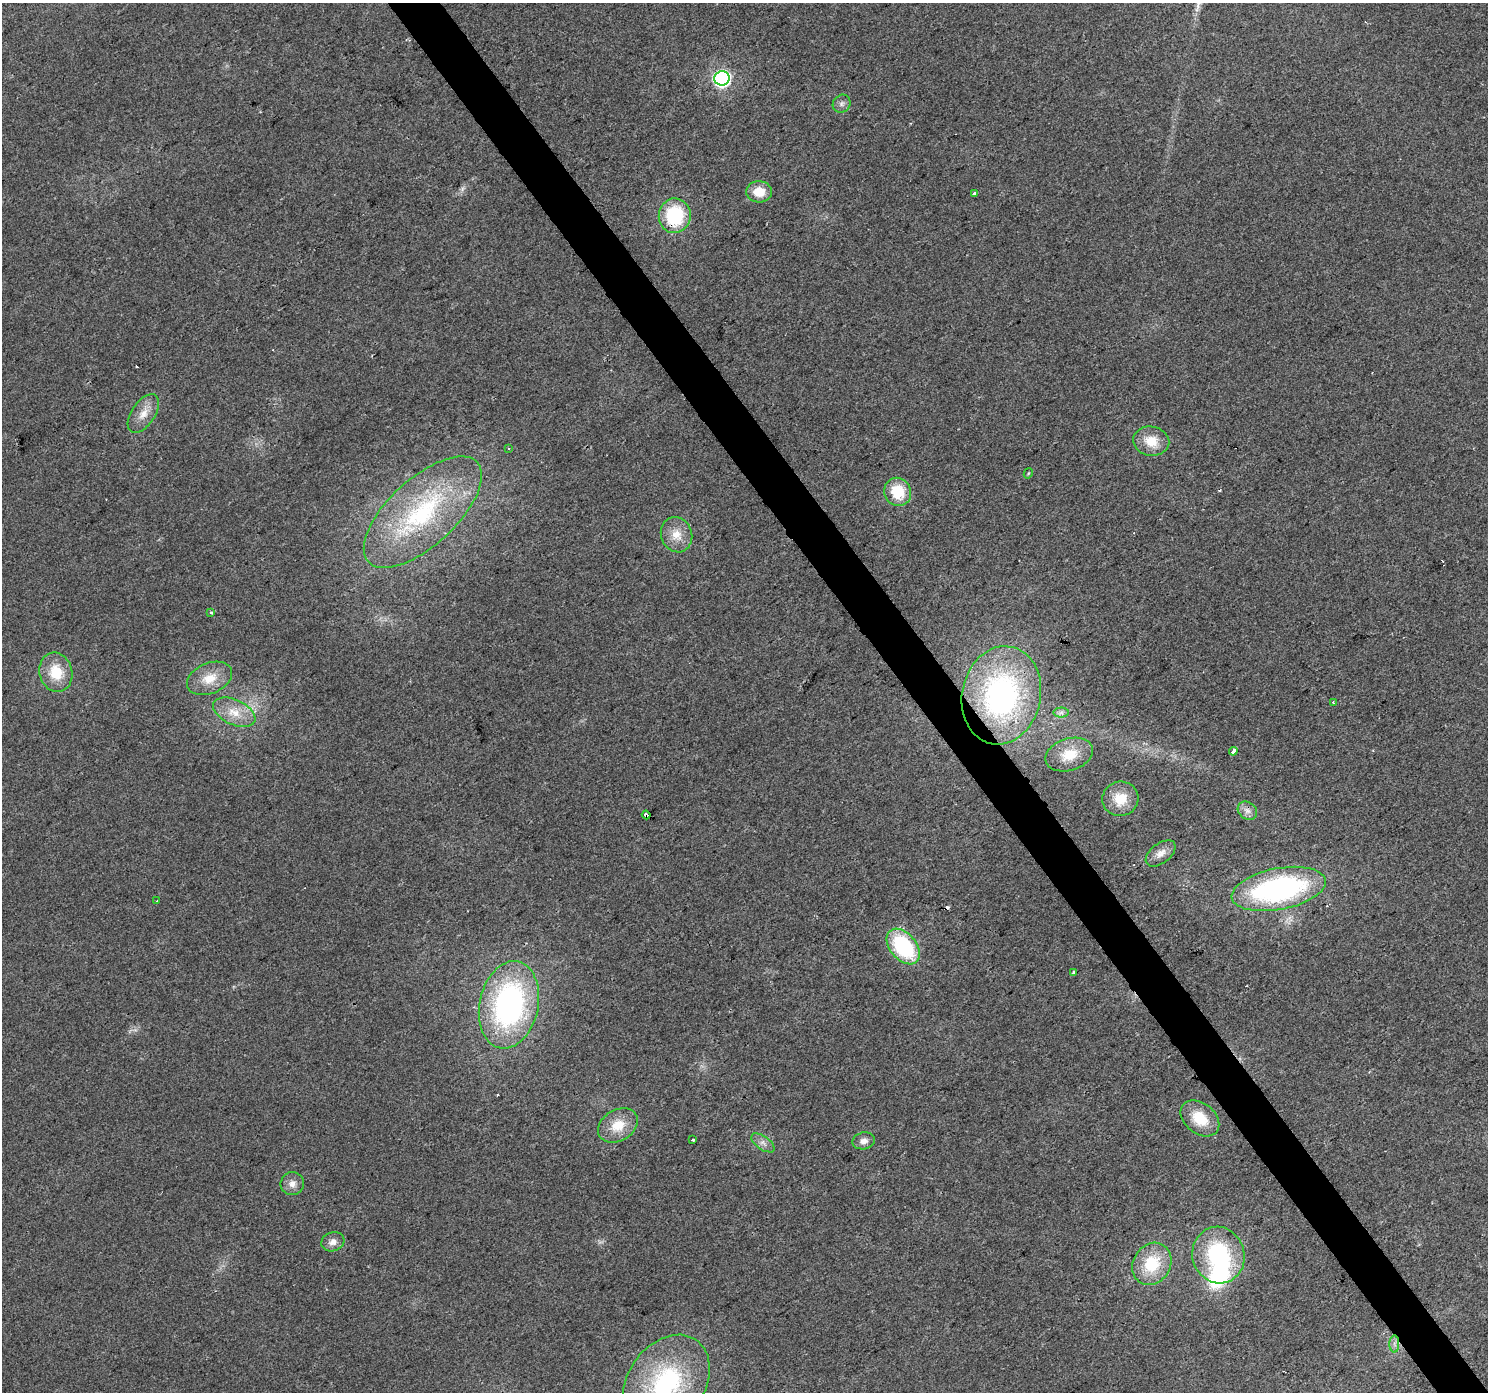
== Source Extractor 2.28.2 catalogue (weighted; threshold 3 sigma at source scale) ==
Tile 6 of 4 x 4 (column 2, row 2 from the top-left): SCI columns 1490-2975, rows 2968-4357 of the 5947 x 5874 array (HDU 1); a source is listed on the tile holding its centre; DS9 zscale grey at full resolution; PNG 1490 x 1394 px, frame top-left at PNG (2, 3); each listed source drawn as its Kron ellipse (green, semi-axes under 4 px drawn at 4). Shown black and unused: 3% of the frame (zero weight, under 2 of 3 exposures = <1% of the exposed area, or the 3 px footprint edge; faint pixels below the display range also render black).
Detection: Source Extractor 2.28.2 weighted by HDU 2 'WHT'; one run over the whole footprint, this tile lists its part. Background 0.0314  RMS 0.0063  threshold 0.0285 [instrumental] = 3 sigma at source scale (4.5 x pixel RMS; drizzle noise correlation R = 1.50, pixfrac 1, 0.0396/0.0396 arcsec/px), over >= 5 px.
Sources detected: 48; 1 inside a brighter object's white glare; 6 cosmic-ray / hot-pixel residue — neither listed nor drawn; the other 41 listed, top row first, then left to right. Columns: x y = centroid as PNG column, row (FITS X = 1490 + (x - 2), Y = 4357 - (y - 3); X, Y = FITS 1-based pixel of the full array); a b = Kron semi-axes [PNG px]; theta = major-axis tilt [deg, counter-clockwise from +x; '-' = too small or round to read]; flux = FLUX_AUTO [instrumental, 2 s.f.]
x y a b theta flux
722 78 7 7 - 170
842 104 9 8 - 2.6
759 192 13 10 -5 11
974 193 4 3 - 3.7
675 216 17 16 - 42
143 413 22 11 56 8.7
1151 441 18 14 -10 12
509 448 4 3 - 0.63
1028 473 5 4 - 0.72
898 492 14 13 - 21
423 512 74 33 43 92
677 535 18 15 -69 10
211 612 3 3 - 0.92
56 672 20 16 -75 19
209 678 23 15 23 14
1001 695 50 39 78 160
1333 702 4 3 - 0.76
234 712 23 12 -25 12
1061 712 7 5 0 1.8
1233 751 4 3 - 25
1069 755 24 16 18 15
1120 799 18 17 - 14
1247 811 10 8 -37 3.8
646 815 4 3 - 13
1161 853 17 10 37 5.6
1279 889 48 20 11 130
157 901 3 3 - 0.75
903 946 20 13 -49 59
1074 972 4 3 - 1.3
509 1005 44 29 78 140
1200 1118 22 15 -39 19
618 1125 21 15 31 15
693 1140 3 3 - 2.8
864 1141 11 8 12 3.8
763 1143 13 6 -35 3.5
292 1184 12 11 - 4.7
333 1242 12 9 18 4
1218 1255 28 26 -74 66
1152 1264 22 18 58 28
1394 1344 8 5 -89 2.2
666 1383 53 38 56 94
Overlapping masked pixels (flux is a lower limit): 3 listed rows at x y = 675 216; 1001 695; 646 815
Isophote crosses this tile's border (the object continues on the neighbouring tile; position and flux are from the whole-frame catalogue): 1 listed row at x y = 666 1383